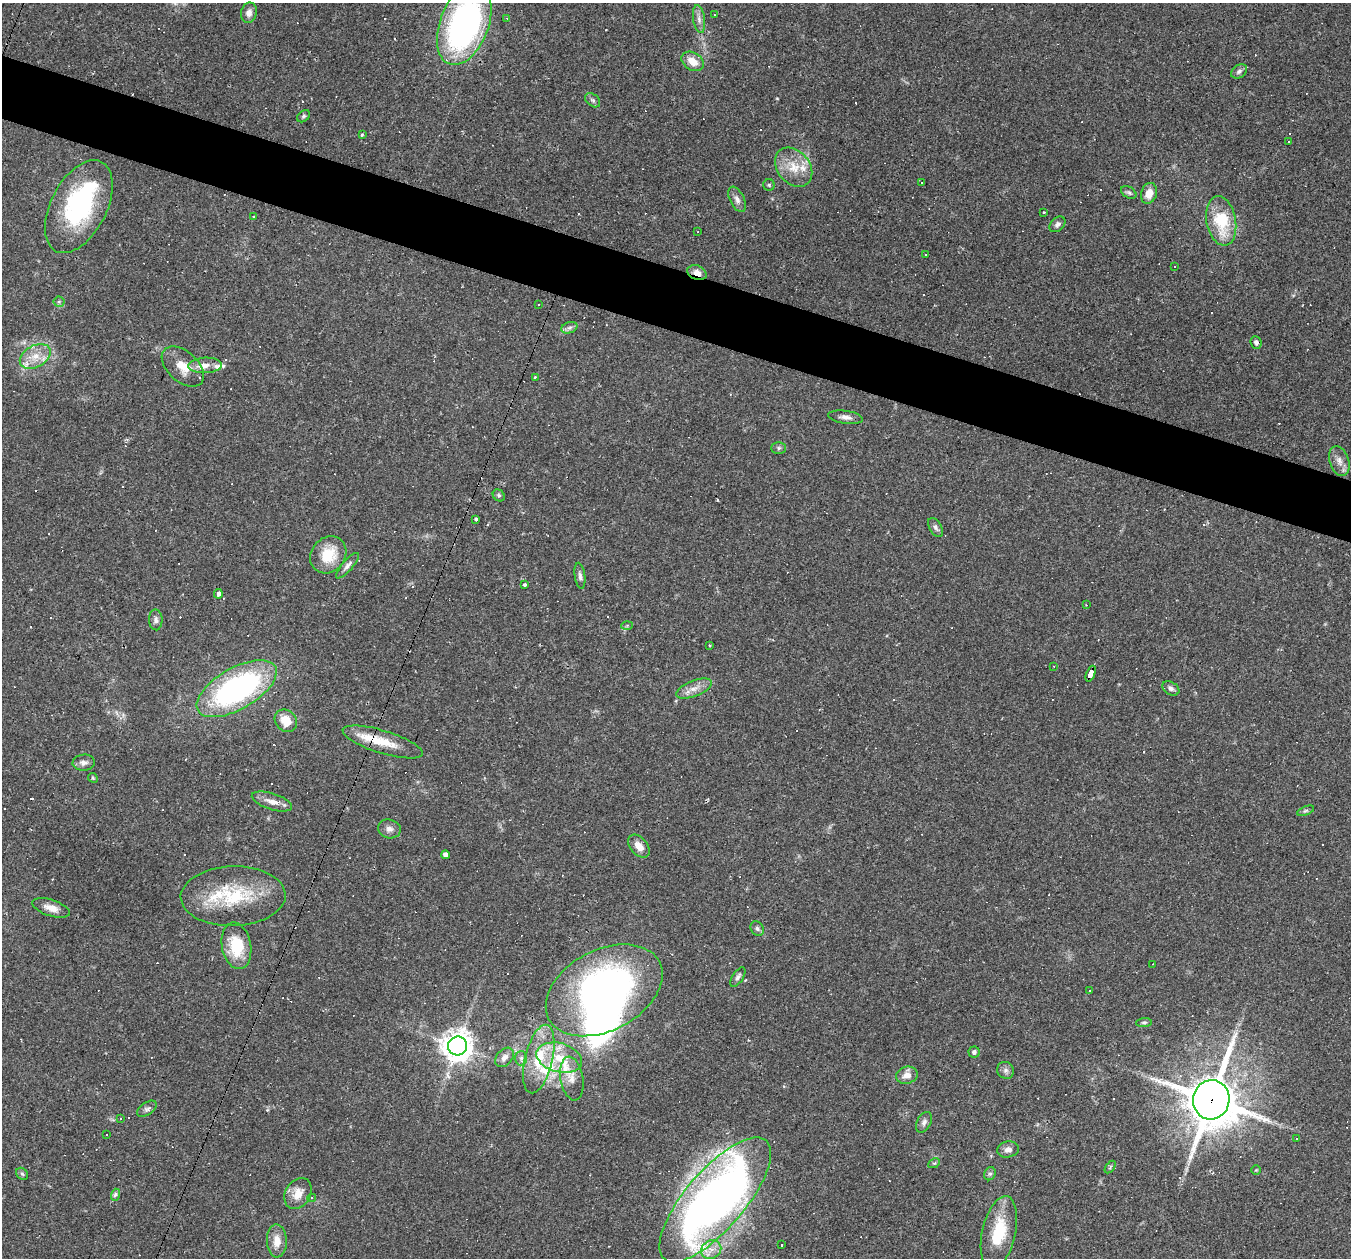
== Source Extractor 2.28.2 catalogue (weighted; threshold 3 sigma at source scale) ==
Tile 11 of 4 x 4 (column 3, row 3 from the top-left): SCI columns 2701-4049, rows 1518-2773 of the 5399 x 5416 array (HDU 1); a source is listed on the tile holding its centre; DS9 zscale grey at full resolution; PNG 1353 x 1260 px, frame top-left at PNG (2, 3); each listed source drawn as its Kron ellipse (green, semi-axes under 4 px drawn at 4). Shown black and unused: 5% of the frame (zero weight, under 2 of 3 exposures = <1% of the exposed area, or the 3 px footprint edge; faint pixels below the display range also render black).
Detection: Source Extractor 2.28.2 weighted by HDU 2 'WHT'; one run over the whole footprint, this tile lists its part. Background 0.0351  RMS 0.0048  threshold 0.0214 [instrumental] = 3 sigma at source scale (4.5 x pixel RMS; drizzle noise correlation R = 1.50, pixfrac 1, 0.05/0.05 arcsec/px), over >= 5 px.
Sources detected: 183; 2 inside a brighter object's white glare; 71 cosmic-ray / hot-pixel residue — neither listed nor drawn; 9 inside a brighter listed object's ellipse — not listed separately; the other 101 listed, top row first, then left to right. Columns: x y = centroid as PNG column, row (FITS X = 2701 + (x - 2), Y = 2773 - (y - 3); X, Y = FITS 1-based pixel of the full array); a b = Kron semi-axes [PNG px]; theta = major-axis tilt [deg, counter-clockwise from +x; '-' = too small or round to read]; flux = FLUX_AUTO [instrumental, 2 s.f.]
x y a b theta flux
249 13 10 8 78 2.6
714 15 3 2 - 0.35
507 18 4 4 - 0.49
699 19 14 6 -81 2.4
464 24 42 24 69 150
693 61 12 8 -32 5.4
1239 71 9 6 33 1.5
593 100 8 6 -40 1.2
303 116 7 5 41 0.91
362 135 3 3 - 1.4
1288 142 3 3 - 1.2
794 167 22 16 -51 10
922 183 3 2 - 0.44
769 185 6 5 - 0.78
1129 192 8 5 -30 1.1
1149 193 10 8 73 5.3
737 199 14 7 -63 2.3
79 207 50 28 63 69
1044 212 3 3 - 0.89
253 216 3 2 - 0.37
1221 221 25 14 -79 21
1057 224 9 6 43 1.7
698 232 3 3 - 0.42
925 255 3 2 - 0.33
1174 266 3 2 - 0.53
697 273 10 7 -23 3.9
59 302 5 5 - 0.75
539 304 3 3 - 0.98
569 328 8 5 18 1.5
1256 342 6 5 - 1.5
35 356 16 10 29 7
205 365 17 7 2 4.4
183 367 25 15 -42 8.9
535 377 3 3 - 1.4
845 417 17 6 -8 2.7
779 448 7 6 - 1
1339 461 15 9 -71 3.9
499 495 6 5 - 0.93
476 519 4 3 - 1.6
936 527 10 6 -59 1.5
328 555 20 17 50 13
347 566 16 5 49 2.1
580 576 13 5 -82 1.7
524 585 4 3 - 0.96
218 594 5 4 - 1.7
1086 605 3 3 - 0.3
156 620 10 7 -88 1.8
627 625 6 4 3 0.65
710 645 3 2 - 0.47
1054 666 3 2 - 0.32
1091 674 8 4 68 68
1171 688 9 6 -31 1.7
237 689 44 20 30 110
694 689 19 8 21 4.4
286 721 12 10 -48 7.8
383 742 42 11 -17 13
84 763 11 8 5 2.3
93 778 5 4 - 0.6
272 801 21 8 -17 4.1
1306 811 9 4 21 0.98
389 829 11 9 -12 2.5
639 846 13 8 -48 4.2
446 855 4 4 - 2.7
233 896 52 30 2 34
51 908 19 8 -18 4.6
757 928 8 6 -59 1.2
236 946 23 14 -79 17
1153 964 3 2 - 0.26
738 977 11 5 57 1.5
604 990 62 40 27 190
1090 990 3 2 - 0.37
1144 1023 8 4 5 0.84
457 1046 9 9 - 670
974 1052 5 5 - 1.2
504 1057 11 7 48 2.6
521 1058 7 6 - 1.2
559 1058 23 14 -15 12
539 1059 35 14 77 16
1006 1070 9 8 - 1.8
907 1075 11 8 13 4
572 1078 22 11 -80 5
1211 1100 20 18 81 2000
147 1109 11 6 34 1.6
121 1119 3 3 - 1.1
924 1122 11 7 61 1.8
107 1135 3 3 - 0.63
1296 1138 3 2 - 0.61
1008 1149 11 8 11 2.5
934 1163 6 4 28 0.7
1110 1167 7 3 54 0.66
1256 1170 5 5 - 0.55
22 1174 7 5 -44 0.88
990 1174 7 5 67 1
298 1193 16 12 61 6.7
115 1195 6 4 72 0.83
312 1198 4 4 - 0.62
715 1200 78 29 49 380
999 1233 37 16 77 19
277 1241 16 10 -88 5.7
781 1245 2 2 - 0.47
711 1250 10 9 - 4
Overlapping masked pixels (flux is a lower limit): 5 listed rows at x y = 697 273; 1091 674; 383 742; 1211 1100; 715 1200
Isophote crosses this tile's border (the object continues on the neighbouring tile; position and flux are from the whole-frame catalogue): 1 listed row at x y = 464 24